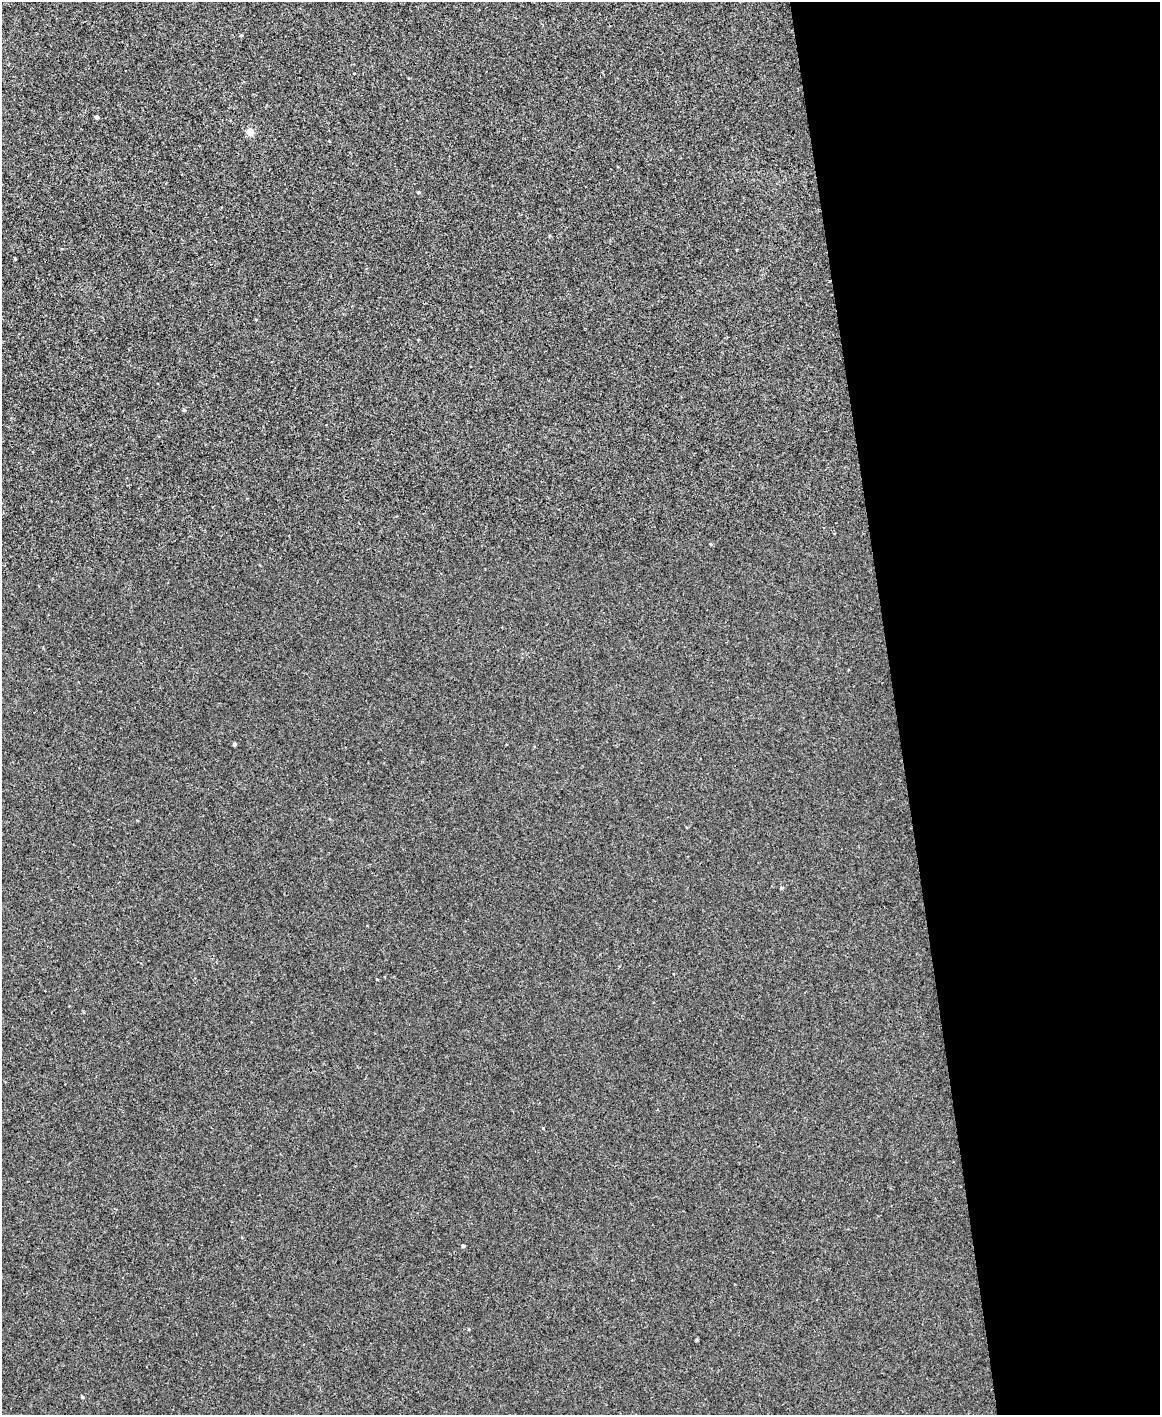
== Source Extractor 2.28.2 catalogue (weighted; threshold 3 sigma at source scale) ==
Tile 8 of 4 x 3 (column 4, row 2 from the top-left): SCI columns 3473-4630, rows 1548-2960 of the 4630 x 4614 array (HDU 1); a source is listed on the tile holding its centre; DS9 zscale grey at full resolution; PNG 1162 x 1417 px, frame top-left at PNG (2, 2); no overlay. Shown black and unused: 23% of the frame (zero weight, under 3 of 4 exposures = <1% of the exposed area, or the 3 px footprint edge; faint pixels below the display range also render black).
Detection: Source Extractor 2.28.2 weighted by HDU 2 'WHT'; one run over the whole footprint, this tile lists its part. Background 0.00112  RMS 0.0035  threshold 0.0157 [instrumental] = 3 sigma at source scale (4.5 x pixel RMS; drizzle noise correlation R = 1.50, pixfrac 1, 0.05/0.05 arcsec/px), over >= 5 px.
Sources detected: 14; all 14 listed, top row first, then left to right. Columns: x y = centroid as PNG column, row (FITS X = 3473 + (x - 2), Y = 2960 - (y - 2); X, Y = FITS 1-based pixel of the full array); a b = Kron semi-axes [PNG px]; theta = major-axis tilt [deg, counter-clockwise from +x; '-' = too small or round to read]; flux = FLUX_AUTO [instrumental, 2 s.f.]
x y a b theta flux
241 35 5 3 - 0.29
96 117 4 4 - 0.86
250 132 5 4 - 9
329 141 3 3 - 0.2
418 192 4 3 - 0.36
15 259 4 3 - 0.26
184 410 5 4 - 0.4
710 544 4 3 - 0.29
234 744 4 3 - 0.78
781 888 4 4 - 0.43
543 1128 3 3 - 0.23
463 1246 3 3 - 0.61
697 1340 3 3 - 0.38
82 1397 4 3 - 0.39